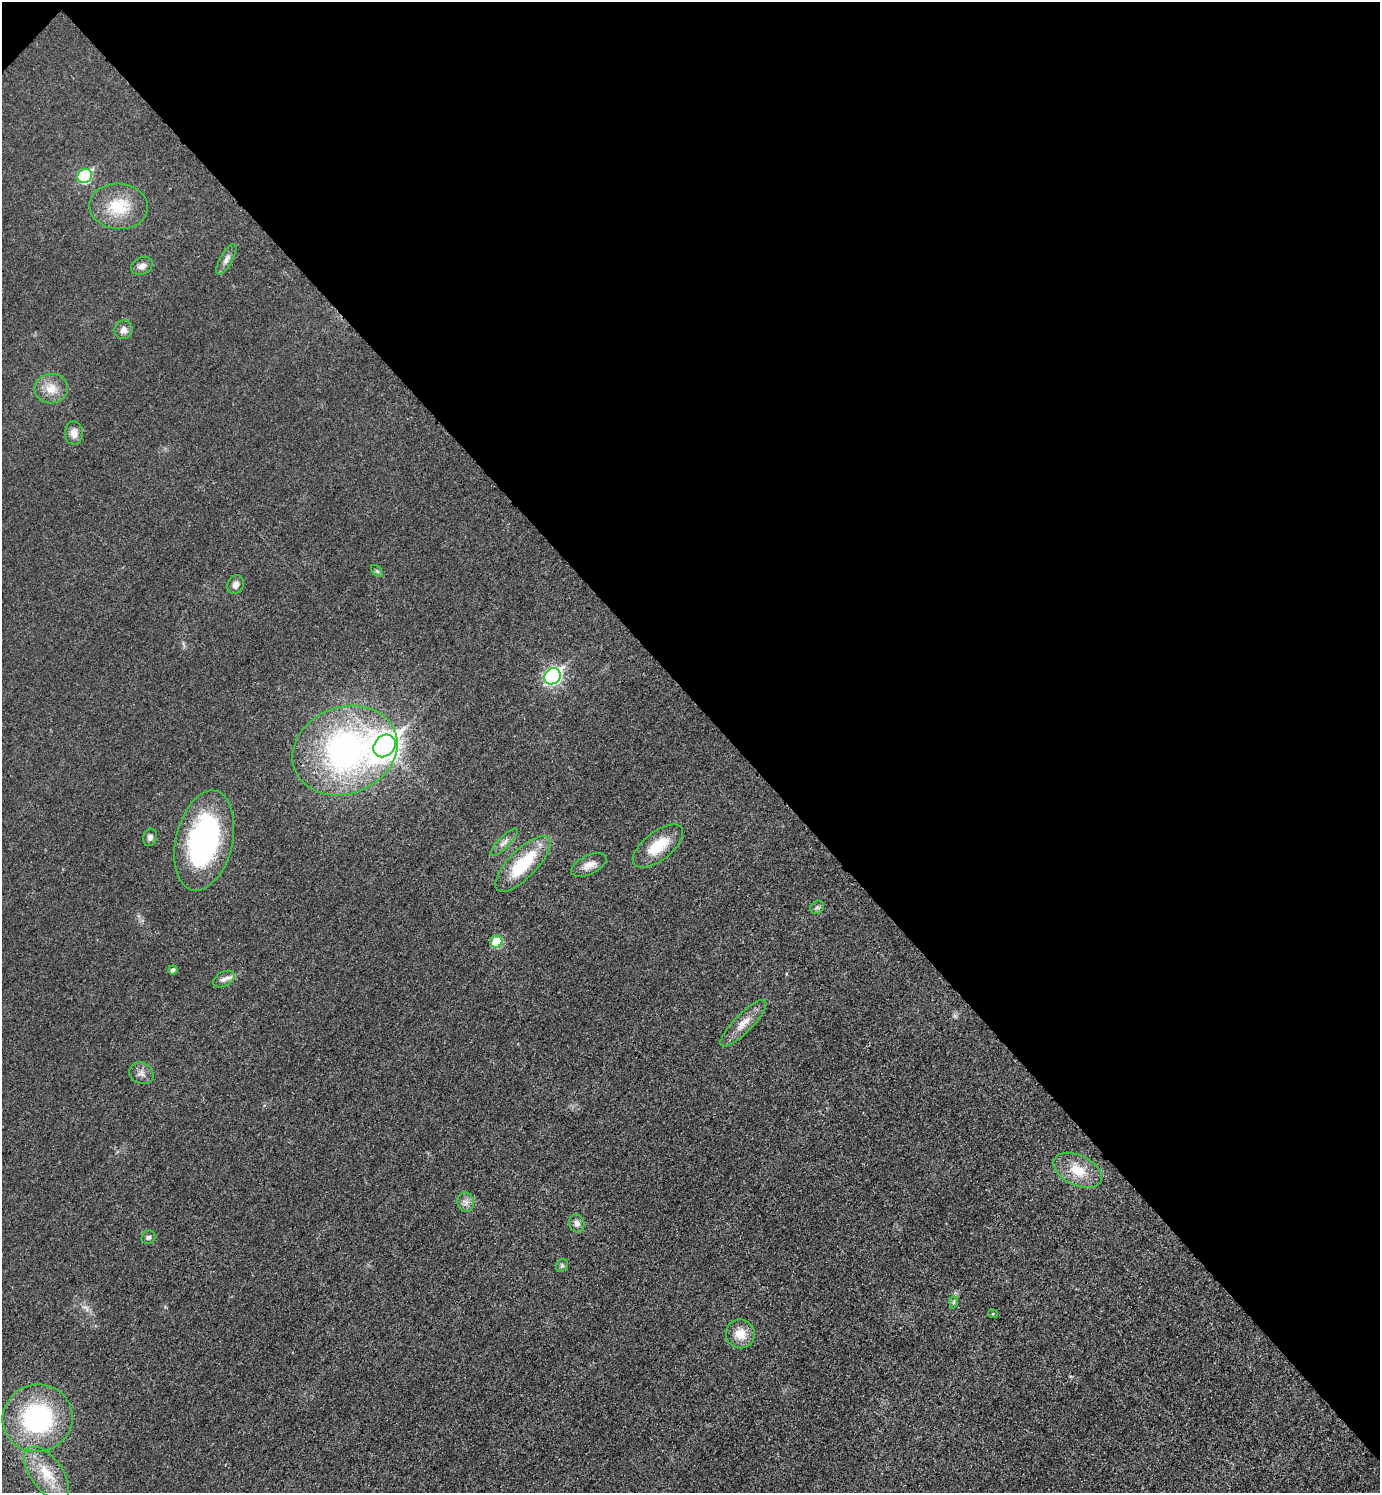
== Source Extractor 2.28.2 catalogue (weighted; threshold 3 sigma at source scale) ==
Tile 3 of 4 x 4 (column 3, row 1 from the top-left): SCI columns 2932-4309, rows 4496-5986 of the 6010 x 6009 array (HDU 1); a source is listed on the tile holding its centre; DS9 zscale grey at full resolution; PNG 1382 x 1495 px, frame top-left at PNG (2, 2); each listed source drawn as its Kron ellipse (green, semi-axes under 4 px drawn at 4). Shown black and unused: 47% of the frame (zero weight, under 3 of 4 exposures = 2% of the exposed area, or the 3 px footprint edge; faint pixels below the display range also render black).
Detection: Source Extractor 2.28.2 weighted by HDU 2 'WHT'; one run over the whole footprint, this tile lists its part. Background 0.0177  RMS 0.0055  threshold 0.0248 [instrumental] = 3 sigma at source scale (4.5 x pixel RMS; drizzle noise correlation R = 1.50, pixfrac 1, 0.05/0.05 arcsec/px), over >= 5 px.
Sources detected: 34; all 34 listed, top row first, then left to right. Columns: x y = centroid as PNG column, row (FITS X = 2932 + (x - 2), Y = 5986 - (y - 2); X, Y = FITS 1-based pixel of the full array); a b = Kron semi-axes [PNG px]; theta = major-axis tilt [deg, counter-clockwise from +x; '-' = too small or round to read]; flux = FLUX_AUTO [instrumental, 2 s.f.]
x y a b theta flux
85 176 7 6 - 47
118 206 29 22 -3 20
226 259 17 6 61 2.8
142 266 11 8 22 3.1
124 330 9 9 - 3
51 389 16 14 8 7.8
74 433 11 9 -90 4.4
377 571 7 4 -45 0.97
236 584 9 8 - 3.1
553 676 9 7 45 120
384 746 12 10 47 540
345 750 54 43 21 150
150 837 9 7 73 2.1
204 841 51 28 76 100
504 842 18 5 45 2.8
658 846 30 14 38 16
523 864 36 14 46 27
589 865 19 9 26 4.5
817 907 7 6 - 1.3
496 942 6 6 - 19
173 970 4 4 - 1.8
224 979 12 7 28 2.5
743 1023 31 9 46 7.7
141 1073 12 10 -26 3.2
1078 1170 26 15 -25 14
466 1202 10 8 -79 2.7
577 1223 9 7 -74 2.7
148 1237 7 6 - 1.4
562 1266 7 5 54 0.97
953 1302 6 4 88 0.88
993 1314 5 4 - 0.63
740 1334 14 14 - 8.6
37 1418 35 33 19 74
47 1474 31 16 -54 17
Overlapping masked pixels (flux is a lower limit): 1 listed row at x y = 204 841